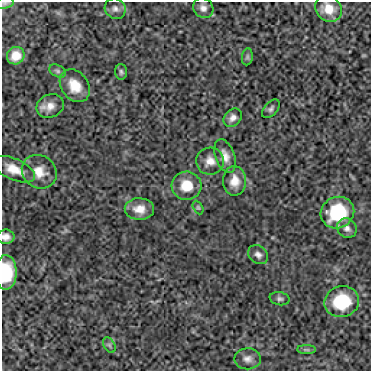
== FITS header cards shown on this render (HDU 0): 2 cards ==
NAXIS1  =                  369
NAXIS2  =                  369

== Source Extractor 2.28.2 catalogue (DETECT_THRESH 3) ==
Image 369 x 369 px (HDU 0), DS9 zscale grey, 1 PNG px = 1 image px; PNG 373 x 373 px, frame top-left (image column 1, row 369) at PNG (2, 2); each listed source drawn as its Kron ellipse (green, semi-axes under 4 px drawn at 4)
Background 31.3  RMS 9.7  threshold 29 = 3 sigma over >= 5 px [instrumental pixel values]
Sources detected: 30; all 30 listed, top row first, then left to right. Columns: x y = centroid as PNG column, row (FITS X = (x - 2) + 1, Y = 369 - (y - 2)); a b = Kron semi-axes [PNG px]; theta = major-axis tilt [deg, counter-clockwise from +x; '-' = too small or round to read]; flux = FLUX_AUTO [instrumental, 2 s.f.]
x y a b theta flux
5 3 9 5 9 1500
203 8 10 9 - 3600
115 9 11 10 - 3200
328 9 14 12 -45 9600
16 56 9 8 - 7100
247 57 8 5 82 1400
58 71 9 5 -27 1700
121 72 7 6 - 1400
75 86 18 13 -54 12000
50 106 14 11 24 6100
271 109 11 6 48 2000
233 118 10 8 45 3500
225 156 17 9 -70 5900
210 161 14 13 - 6700
14 169 23 10 -24 9900
39 172 18 16 -36 9700
234 181 15 11 89 7800
187 186 15 14 - 14000
198 207 7 4 -63 1100
139 209 14 11 -1 7800
337 213 17 15 27 36000
347 228 10 9 - 3100
6 237 8 7 - 3900
258 255 11 8 -40 3000
6 272 17 11 89 27000
280 299 10 6 -11 2000
342 302 17 15 13 28000
109 345 8 5 -60 1500
306 350 9 4 0 1300
248 359 13 10 2 4500
At the frame edge (FLAGS 8, measured only in part): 3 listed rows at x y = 5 3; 6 237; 6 272